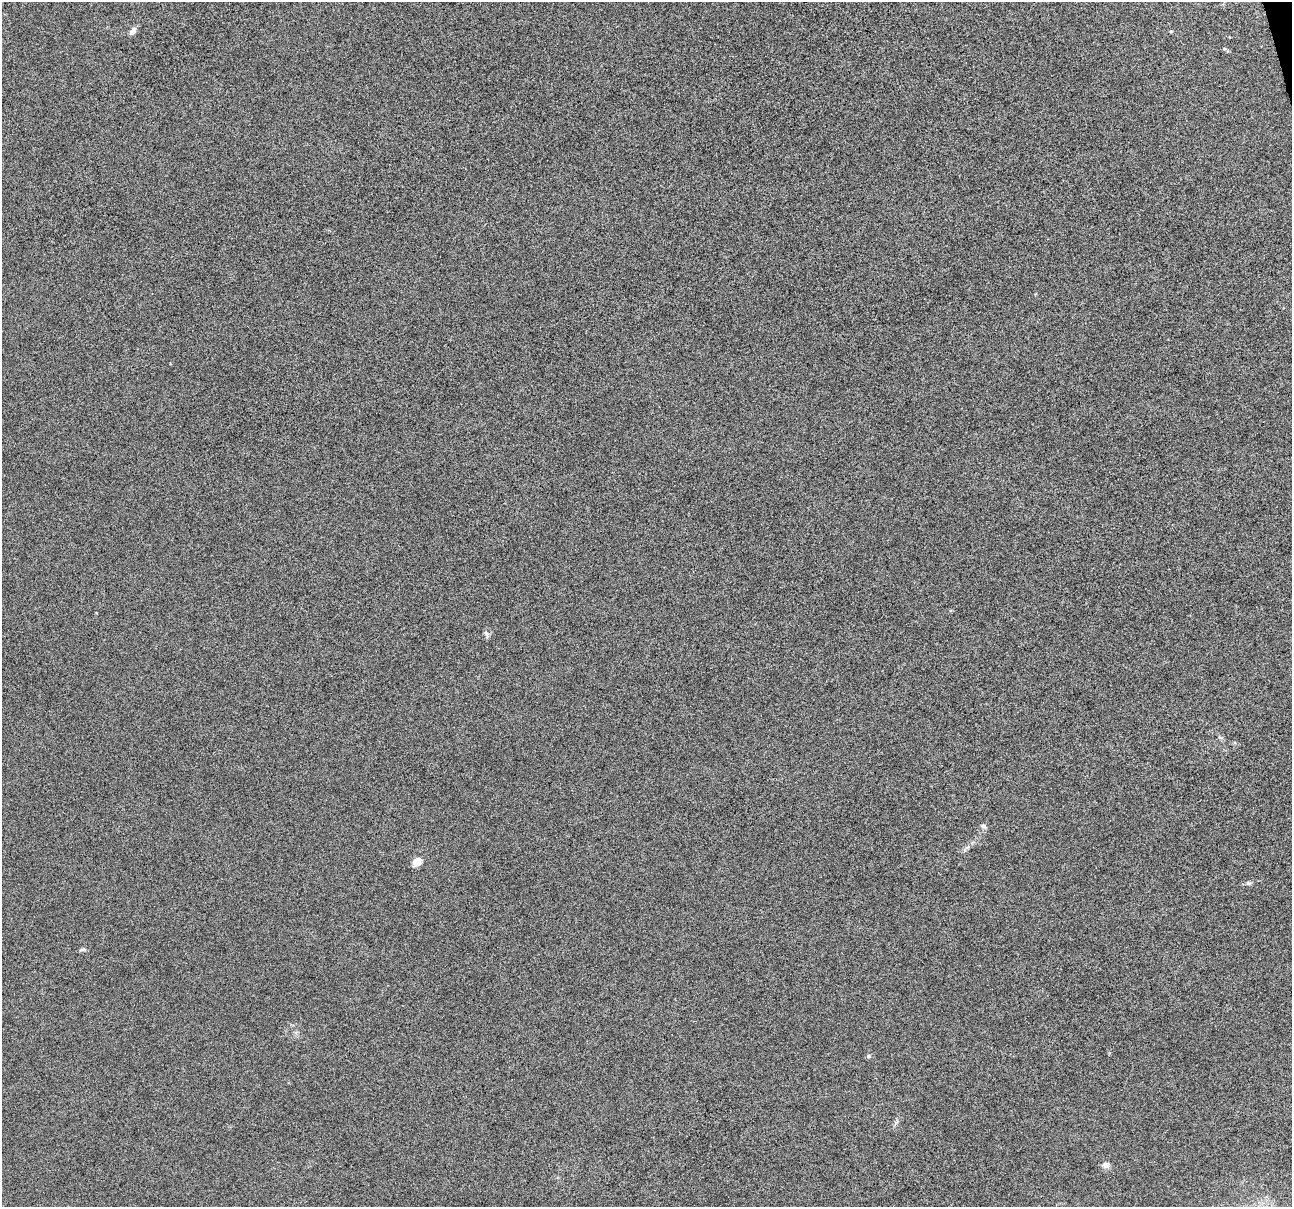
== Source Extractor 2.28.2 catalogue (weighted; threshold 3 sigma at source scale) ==
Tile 10 of 4 x 4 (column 2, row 3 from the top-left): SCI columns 1291-2580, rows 1300-2504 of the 5159 x 4959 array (HDU 1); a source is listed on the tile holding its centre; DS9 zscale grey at full resolution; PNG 1294 x 1209 px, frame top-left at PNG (2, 2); no overlay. Shown black and unused: <1% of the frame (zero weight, under 10 of 20 exposures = <1% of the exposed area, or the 3 px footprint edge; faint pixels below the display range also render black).
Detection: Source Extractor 2.28.2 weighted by HDU 2 'WHT'; one run over the whole footprint, this tile lists its part. Background -3.27e-04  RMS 0.0017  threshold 0.00683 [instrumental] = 3 sigma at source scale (4.09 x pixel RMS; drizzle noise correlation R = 1.36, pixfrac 0.8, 0.0396/0.0396 arcsec/px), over >= 5 px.
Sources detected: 10; all 10 listed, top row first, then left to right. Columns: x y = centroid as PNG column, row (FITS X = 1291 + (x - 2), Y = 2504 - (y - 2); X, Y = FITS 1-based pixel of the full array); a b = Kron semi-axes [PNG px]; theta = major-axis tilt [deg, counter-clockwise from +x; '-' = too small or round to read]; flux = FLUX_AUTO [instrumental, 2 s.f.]
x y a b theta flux
132 31 11 6 55 0.72
1171 31 4 3 - 0.15
1224 49 6 4 0 0.18
486 634 9 5 -66 0.36
983 826 8 5 -19 0.37
417 862 5 5 - 4.5
1248 883 7 5 -11 0.28
83 949 10 4 5 0.31
868 1056 6 5 - 0.25
1106 1165 9 8 - 0.74